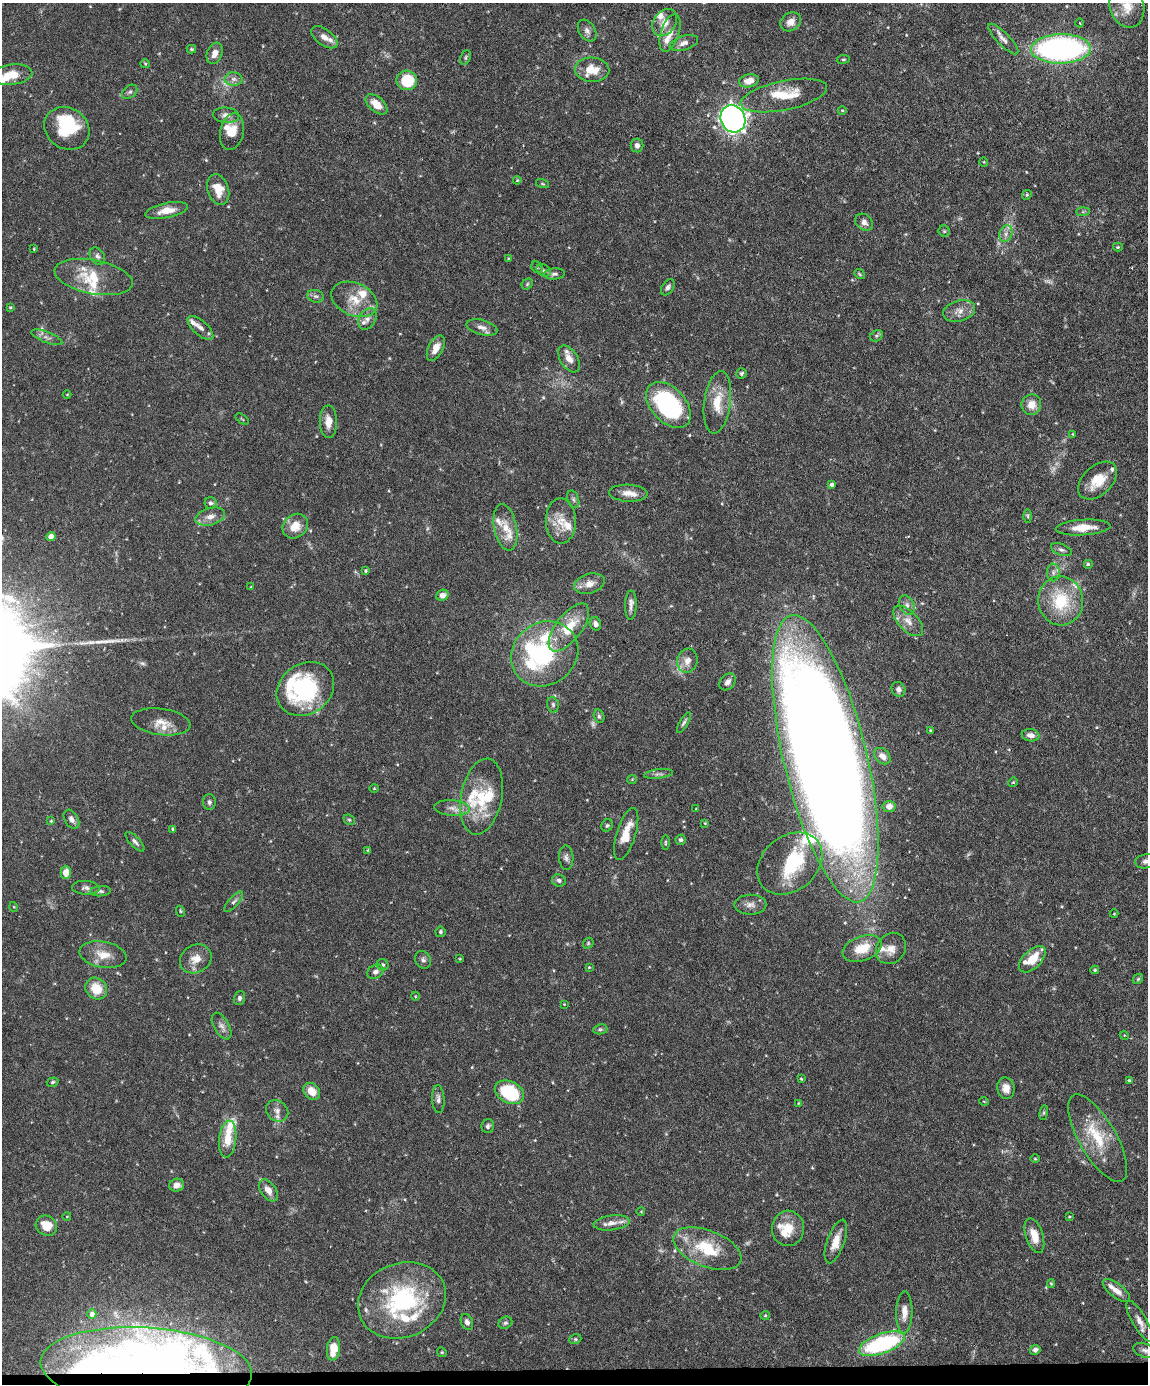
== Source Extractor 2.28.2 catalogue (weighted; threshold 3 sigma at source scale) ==
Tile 10 of 4 x 3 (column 2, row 3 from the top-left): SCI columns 1148-2293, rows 235-1616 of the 4585 x 4509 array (HDU 1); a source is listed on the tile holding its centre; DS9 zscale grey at full resolution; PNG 1150 x 1386 px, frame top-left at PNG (2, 3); each listed source drawn as its Kron ellipse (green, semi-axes under 4 px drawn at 4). Shown black and unused: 1% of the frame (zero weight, under 3 of 6 exposures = <1% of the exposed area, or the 3 px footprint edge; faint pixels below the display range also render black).
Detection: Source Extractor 2.28.2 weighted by HDU 2 'WHT'; one run over the whole footprint, this tile lists its part. Background 0.0991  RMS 0.0036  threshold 0.0148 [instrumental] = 3 sigma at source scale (4.09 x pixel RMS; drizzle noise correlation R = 1.36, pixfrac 0.8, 0.05/0.05 arcsec/px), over >= 5 px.
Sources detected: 256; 8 too faint to see at this stretch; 6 inside a brighter object's white glare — neither listed nor drawn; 40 inside a brighter listed object's ellipse — not listed separately; the other 202 listed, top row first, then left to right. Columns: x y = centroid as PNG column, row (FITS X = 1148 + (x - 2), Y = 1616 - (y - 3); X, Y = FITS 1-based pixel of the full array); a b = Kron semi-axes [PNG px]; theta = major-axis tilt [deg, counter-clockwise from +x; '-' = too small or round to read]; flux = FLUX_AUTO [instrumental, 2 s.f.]
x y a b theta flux
1127 6 22 17 -73 6.8
791 22 11 9 34 2.9
665 23 15 11 54 3.4
1080 23 4 3 - 0.21
587 31 12 8 -57 1.4
670 33 19 9 72 3.3
324 37 15 8 -37 2.4
1003 39 20 6 -45 2.1
684 43 14 7 17 2
191 49 5 4 - 0.39
1061 49 30 14 1 93
215 53 11 7 68 2.5
465 57 8 5 69 0.59
843 59 6 3 8 0.39
145 64 5 4 - 0.37
592 70 17 12 -4 5.4
11 75 21 10 7 5.9
233 79 9 7 0 1.4
407 80 10 9 - 12
749 81 10 6 12 3.6
130 92 8 6 39 0.83
784 96 44 14 12 11
376 104 13 7 -41 4.5
842 110 4 3 - 0.29
226 115 13 7 -5 2
733 119 14 12 -64 180
67 128 23 20 -35 17
232 132 18 11 77 5
637 145 7 6 - 1.3
984 162 5 3 - 0.27
517 180 4 3 - 0.31
543 184 7 3 -19 0.33
218 189 16 10 -71 5.7
1027 195 5 4 - 0.43
167 210 22 7 11 4.2
1083 212 7 4 1 0.55
864 222 9 7 -41 1.7
944 231 5 5 - 0.45
1006 234 8 6 70 1.5
1118 247 5 4 - 0.41
34 249 3 2 - 0.26
97 256 9 7 -57 1.1
508 259 4 4 - 0.32
537 267 6 5 - 0.5
543 270 7 5 -31 0.81
554 274 11 5 4 1
860 274 6 4 -37 0.38
94 277 39 17 -11 11
527 284 6 5 - 0.48
668 287 9 5 56 0.99
315 296 8 6 -14 0.96
354 299 24 16 -24 7.3
10 307 4 3 - 0.32
959 311 16 10 15 2.9
367 319 11 8 58 1.8
482 327 16 7 -15 2.1
200 328 16 7 -41 2.2
876 336 7 5 36 0.58
47 337 16 5 -21 1.6
436 348 14 7 63 3.3
569 359 15 8 -57 3.3
741 373 5 5 - 0.52
67 394 4 3 - 0.22
717 402 31 13 82 7.8
668 405 27 17 -47 45
1031 405 10 10 - 3.7
242 419 7 3 -33 0.31
328 422 16 8 90 3.3
1073 434 4 3 - 0.23
1098 481 23 14 43 7.2
831 485 4 3 - 0.83
628 493 19 8 -2 3.2
573 499 9 5 -71 0.83
211 503 6 6 - 0.84
1028 516 6 4 -88 0.52
210 517 15 8 15 2.8
561 521 22 15 -89 6
295 526 14 11 40 4.9
505 527 23 11 -79 4.6
1083 528 27 8 4 5.8
51 537 4 4 - 3
1061 550 11 5 -22 0.95
1088 564 5 5 - 0.42
365 571 4 3 - 0.42
1053 572 9 6 90 1.3
589 584 15 10 17 3.1
251 587 4 3 - 0.23
442 595 6 5 - 2
1061 601 24 22 -81 16
631 605 15 6 89 1.6
907 605 10 7 -62 1.5
908 621 19 9 -45 3.5
595 624 7 5 -67 1.4
569 627 28 13 52 11
545 654 35 31 37 32
687 661 12 10 74 2.6
727 682 9 7 49 1.4
305 689 30 25 35 38
898 689 8 6 -61 1.1
553 705 8 5 -75 0.73
599 716 7 5 -72 0.63
161 722 30 13 -8 4.7
684 722 11 4 59 0.77
930 730 3 2 - 0.27
1031 735 9 6 -11 1.9
882 756 9 7 -45 1.9
825 759 147 41 -76 1100
659 774 14 4 7 1
632 779 5 4 - 0.37
1013 782 5 4 - 0.38
374 788 4 4 - 0.32
482 797 38 20 79 14
209 802 8 6 -89 0.98
889 806 6 5 - 1.4
452 808 18 8 -3 2.7
696 809 4 2 - 0.2
71 819 10 6 -58 1.7
349 820 6 5 - 0.53
51 821 4 4 - 0.26
705 823 3 3 - 0.25
607 825 6 5 - 0.55
173 829 4 3 - 0.43
626 834 27 9 73 7.3
681 840 5 5 - 0.74
135 842 12 5 -46 1.1
665 843 7 3 90 0.41
368 850 3 3 - 0.32
566 858 12 7 -86 1.3
1146 861 11 7 9 1.6
790 863 36 27 40 18
66 872 6 5 - 3.5
559 880 7 6 - 1
86 888 14 7 -2 1.3
100 891 10 5 3 0.81
234 902 13 5 49 1
750 905 16 10 1 2.3
14 907 5 3 - 0.26
180 911 5 3 - 0.32
1114 914 4 3 - 0.25
440 932 5 5 - 0.57
588 943 6 4 49 0.44
862 948 20 12 21 7.9
891 949 16 14 52 3.6
103 955 24 13 -10 5.4
196 959 16 13 31 4.1
460 959 3 3 - 0.27
1032 959 16 9 45 6.8
423 960 9 7 -62 0.98
383 965 6 5 - 0.61
589 967 4 3 - 0.27
1095 970 4 4 - 0.45
375 972 8 6 32 1.4
1138 979 6 4 45 0.44
96 989 11 10 - 7
415 996 4 3 - 0.27
239 998 7 5 71 0.85
564 1004 2 2 - 0.22
222 1026 14 7 -61 1.8
600 1029 7 5 7 0.61
1124 1035 5 3 - 0.28
801 1079 4 3 - 0.32
1129 1080 4 3 - 0.35
53 1082 6 4 18 0.5
1006 1088 11 8 -78 2.8
312 1091 9 7 -48 4
509 1092 15 10 -27 20
438 1099 14 6 -87 1.3
984 1101 5 3 - 0.24
798 1103 3 2 - 0.24
277 1111 12 10 -41 2
1044 1113 7 4 82 0.5
488 1126 7 6 - 0.87
1098 1138 49 18 -60 13
228 1139 18 8 84 6.6
1035 1159 5 3 - 0.27
177 1185 7 6 - 1.9
268 1190 12 7 -55 2.9
641 1212 4 3 - 0.21
67 1216 4 3 - 0.19
1069 1217 3 3 - 0.29
611 1223 18 7 7 2.6
46 1226 11 9 -33 5.1
788 1228 18 16 87 6.3
1034 1236 18 8 -72 4.5
836 1241 23 8 71 4.7
707 1249 36 18 -22 15
1051 1283 4 4 - 0.34
1116 1290 16 7 -39 2.7
402 1300 45 37 23 41
904 1312 21 8 89 3.4
92 1314 5 4 - 0.85
765 1315 5 4 - 0.39
1140 1321 23 7 -60 2.6
467 1322 8 6 -67 1.2
505 1323 7 5 29 0.69
575 1339 6 5 - 0.51
882 1344 24 10 19 40
333 1349 12 6 81 6.1
1035 1350 5 4 - 0.94
1145 1350 12 7 -16 1.4
442 1352 5 4 - 0.39
146 1368 106 40 -4 79
Overlapping masked pixels (flux is a lower limit): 1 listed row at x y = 146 1368
Isophote crosses this tile's border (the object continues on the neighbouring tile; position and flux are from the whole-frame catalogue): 3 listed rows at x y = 1127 6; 11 75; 1146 861